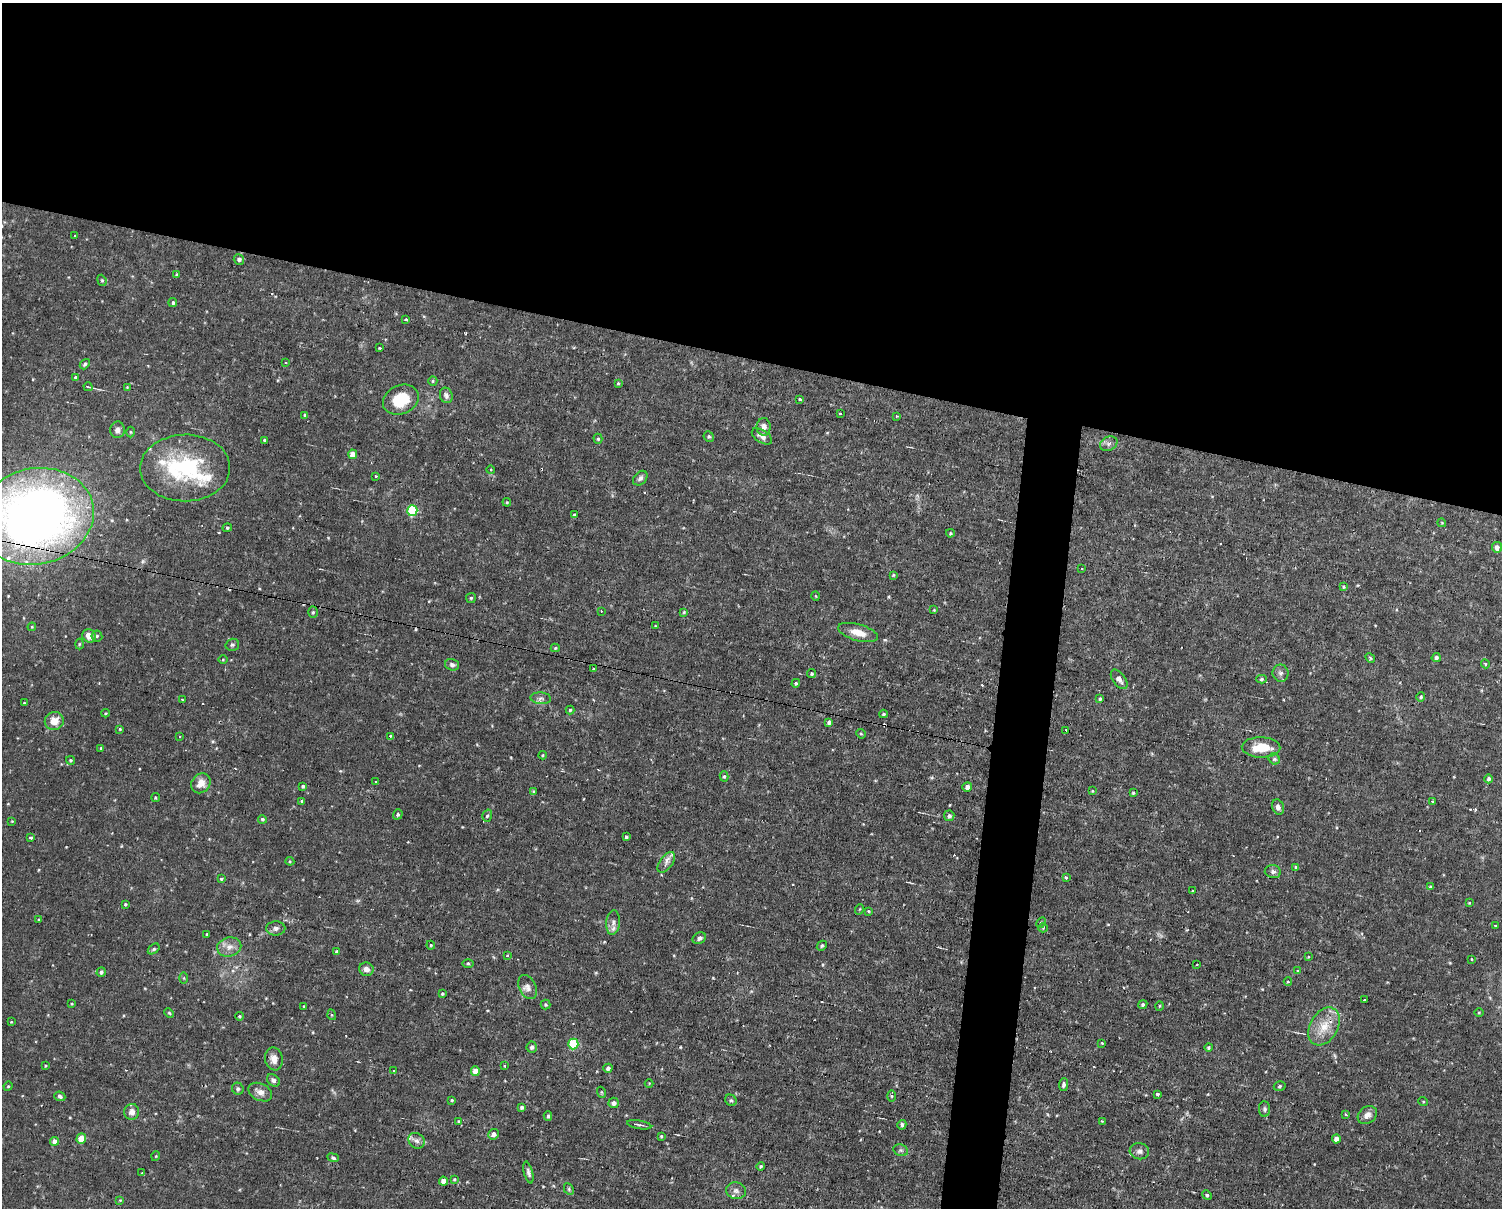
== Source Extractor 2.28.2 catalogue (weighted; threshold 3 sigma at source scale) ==
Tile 2 of 3 x 4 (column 2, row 1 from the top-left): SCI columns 1640-3139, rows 3799-5004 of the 4978 x 5004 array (HDU 1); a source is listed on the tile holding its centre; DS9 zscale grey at full resolution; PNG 1504 x 1210 px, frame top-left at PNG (2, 3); each listed source drawn as its Kron ellipse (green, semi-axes under 4 px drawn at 4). Shown black and unused: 32% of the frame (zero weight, under 2 of 3 exposures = <1% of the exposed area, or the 3 px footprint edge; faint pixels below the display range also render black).
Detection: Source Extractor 2.28.2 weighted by HDU 2 'WHT'; one run over the whole footprint, this tile lists its part. Background 0.0153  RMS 0.0031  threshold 0.0141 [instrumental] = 3 sigma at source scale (4.5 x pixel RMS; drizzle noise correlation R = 1.50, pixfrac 1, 0.05/0.05 arcsec/px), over >= 5 px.
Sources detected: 234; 1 too faint to see at this stretch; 1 inside a brighter object's white glare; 14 cosmic-ray / hot-pixel residue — neither listed nor drawn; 6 inside a brighter listed object's ellipse — not listed separately; the other 212 listed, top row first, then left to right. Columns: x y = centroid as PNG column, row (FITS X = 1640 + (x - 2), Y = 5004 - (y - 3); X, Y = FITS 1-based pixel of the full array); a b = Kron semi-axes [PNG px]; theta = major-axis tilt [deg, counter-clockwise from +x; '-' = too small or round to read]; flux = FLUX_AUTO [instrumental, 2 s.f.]
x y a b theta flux
75 236 3 3 - 0.47
239 259 5 5 - 0.98
176 275 4 3 - 0.35
102 280 6 4 -68 0.41
173 302 4 4 - 0.59
406 320 3 3 - 1.5
380 348 3 2 - 0.62
285 363 3 3 - 0.41
85 364 6 4 50 0.57
76 378 3 3 - 1.9
433 381 5 4 - 0.4
618 383 4 4 - 0.38
88 387 4 3 - 0.4
127 387 3 3 - 0.23
446 395 8 6 -72 1.1
799 399 3 3 - 1.3
401 400 18 14 24 10
840 413 3 3 - 0.59
305 415 4 3 - 0.45
897 416 3 3 - 0.28
764 427 9 7 87 1.9
117 430 8 7 - 1.4
130 432 5 3 - 0.31
762 436 11 6 -33 1.4
709 437 5 5 - 0.54
598 439 5 4 - 0.49
264 440 4 3 - 0.42
1109 444 9 7 25 1.1
353 454 4 4 - 3.6
185 468 45 33 1 30
491 470 4 3 - 0.29
375 476 3 3 - 0.66
640 478 8 6 46 1
507 502 4 4 - 0.33
412 511 5 5 - 24
574 515 4 4 - 0.38
35 516 59 48 13 270
1442 523 4 3 - 0.27
227 528 4 4 - 0.43
950 533 4 4 - 0.35
1497 547 5 5 - 1.6
1082 568 2 2 - 0.28
893 575 4 4 - 0.27
1344 587 4 4 - 0.33
816 596 5 3 - 0.26
471 598 5 5 - 0.43
934 610 3 3 - 0.22
601 611 3 2 - 0.36
313 612 6 5 - 0.55
684 612 4 4 - 0.33
655 626 3 2 - 0.22
32 627 4 4 - 0.32
858 632 20 8 -16 4.1
89 636 7 6 - 3
97 636 5 5 - 0.53
79 644 5 3 - 0.35
232 645 7 6 - 0.63
555 648 4 4 - 0.4
1370 658 5 4 - 0.46
1436 658 5 4 - 0.83
223 660 5 3 - 0.28
1485 664 5 4 - 0.43
452 665 7 5 -17 0.98
593 669 3 3 - 0.31
1281 673 8 8 - 1.1
812 674 4 4 - 0.49
1119 679 11 6 -53 1.6
1261 679 5 4 - 0.51
796 683 4 4 - 0.41
1421 697 5 4 - 0.39
541 698 10 5 -4 1.1
182 699 2 2 - 0.33
1100 699 4 3 - 0.52
24 703 3 3 - 0.31
570 710 4 4 - 0.43
105 713 4 3 - 0.28
883 714 4 3 - 0.47
54 721 9 9 - 4
829 722 4 4 - 1.2
120 729 4 4 - 0.3
1066 730 3 2 - 0.29
861 734 5 4 - 0.33
180 736 3 2 - 0.28
390 736 3 3 - 0.64
1261 747 19 10 -2 7.4
101 748 4 3 - 0.37
542 755 4 4 - 0.32
1274 759 6 5 - 0.56
71 760 4 4 - 0.45
724 776 5 4 - 0.44
1489 779 4 4 - 0.7
376 782 3 3 - 0.24
201 783 10 9 - 3
303 786 3 3 - 0.55
967 787 5 4 - 1.6
1092 791 3 3 - 0.28
534 792 4 4 - 0.47
1133 793 3 3 - 0.38
155 797 4 2 - 0.31
302 801 4 3 - 0.3
1433 801 3 3 - 1.7
1278 807 8 6 -70 1.2
398 814 5 4 - 0.64
487 816 6 4 72 0.58
949 816 5 5 - 0.75
262 819 4 4 - 0.54
12 821 4 3 - 0.23
626 837 3 3 - 0.45
31 838 4 3 - 1.5
290 861 4 4 - 0.32
666 862 12 6 54 1.6
1296 867 4 3 - 0.68
1273 872 8 6 -11 0.99
1066 878 3 3 - 0.89
221 879 4 4 - 0.47
1430 887 3 3 - 0.48
1193 891 3 3 - 0.36
1469 903 4 3 - 0.27
125 904 3 3 - 0.34
860 909 5 3 - 0.26
868 911 4 3 - 0.28
39 920 4 3 - 0.33
613 923 12 6 84 1.5
1041 923 6 4 61 0.46
1495 925 3 2 - 0.28
276 928 9 7 2 1.1
1043 928 5 4 - 0.37
207 934 3 2 - 0.37
699 938 7 5 29 1
431 945 4 4 - 0.35
822 946 5 4 - 0.47
229 947 12 9 12 2.5
154 949 6 4 36 0.54
336 952 4 3 - 0.49
507 956 4 2 - 0.39
1308 957 4 3 - 0.24
1472 959 4 2 - 0.22
468 964 5 3 - 0.39
1196 965 2 2 - 0.27
366 969 7 6 - 1.6
1298 970 4 3 - 0.57
101 972 5 4 - 0.73
184 978 6 4 -90 0.35
1288 982 4 3 - 0.28
527 987 13 8 -64 1.9
442 994 3 3 - 0.38
1365 1000 3 3 - 0.54
72 1004 3 3 - 0.28
1143 1004 5 4 - 0.67
546 1005 5 4 - 0.42
304 1006 3 2 - 0.24
1160 1006 5 3 - 0.3
1479 1012 4 3 - 0.28
169 1013 5 4 - 0.38
332 1015 5 3 - 0.29
239 1016 4 4 - 0.39
11 1022 4 3 - 0.23
1324 1026 20 14 60 6.1
1102 1043 2 2 - 0.21
573 1044 5 5 - 18
532 1047 5 5 - 0.92
1208 1047 4 4 - 0.43
274 1059 11 9 -80 2.6
505 1065 3 3 - 0.92
45 1066 3 3 - 0.29
608 1068 4 4 - 1.2
394 1071 3 2 - 0.96
475 1071 5 4 - 3.2
273 1080 7 5 -41 0.98
649 1083 4 3 - 0.24
1064 1085 6 4 84 0.81
8 1086 5 4 - 0.36
1280 1086 6 4 18 0.53
238 1089 6 5 - 0.71
260 1092 12 8 -27 2.1
601 1092 5 3 - 0.3
1158 1094 3 3 - 0.59
60 1096 6 4 -23 0.69
892 1096 5 3 - 0.39
452 1100 3 3 - 0.33
731 1100 6 5 - 0.58
1423 1101 5 3 - 0.3
614 1103 5 5 - 1.3
522 1107 4 4 - 0.73
1264 1109 8 5 -89 0.68
132 1112 8 7 - 1.8
1346 1115 4 3 - 0.51
1367 1115 10 8 37 2
548 1116 4 3 - 0.53
459 1121 3 3 - 0.28
1102 1121 3 2 - 0.37
639 1125 12 4 -9 0.82
902 1125 5 4 - 0.81
493 1134 5 5 - 1.5
661 1136 3 3 - 0.37
81 1138 5 4 - 5.6
1336 1139 4 4 - 1.9
55 1141 4 4 - 1.9
417 1141 8 7 - 1.4
901 1150 7 5 -20 0.7
1139 1151 10 8 -7 1.2
156 1156 5 3 - 0.26
333 1158 6 4 -21 0.7
761 1166 4 4 - 0.42
528 1172 11 4 -76 0.92
142 1173 4 4 - 0.26
454 1179 3 3 - 0.32
443 1181 4 4 - 3
569 1189 6 4 -62 0.44
736 1191 10 8 -11 1.3
1207 1195 5 4 - 0.55
120 1200 4 3 - 0.26
Overlapping masked pixels (flux is a lower limit): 1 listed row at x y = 35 516
Isophote crosses this tile's border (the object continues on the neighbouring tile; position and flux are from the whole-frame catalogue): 1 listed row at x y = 35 516